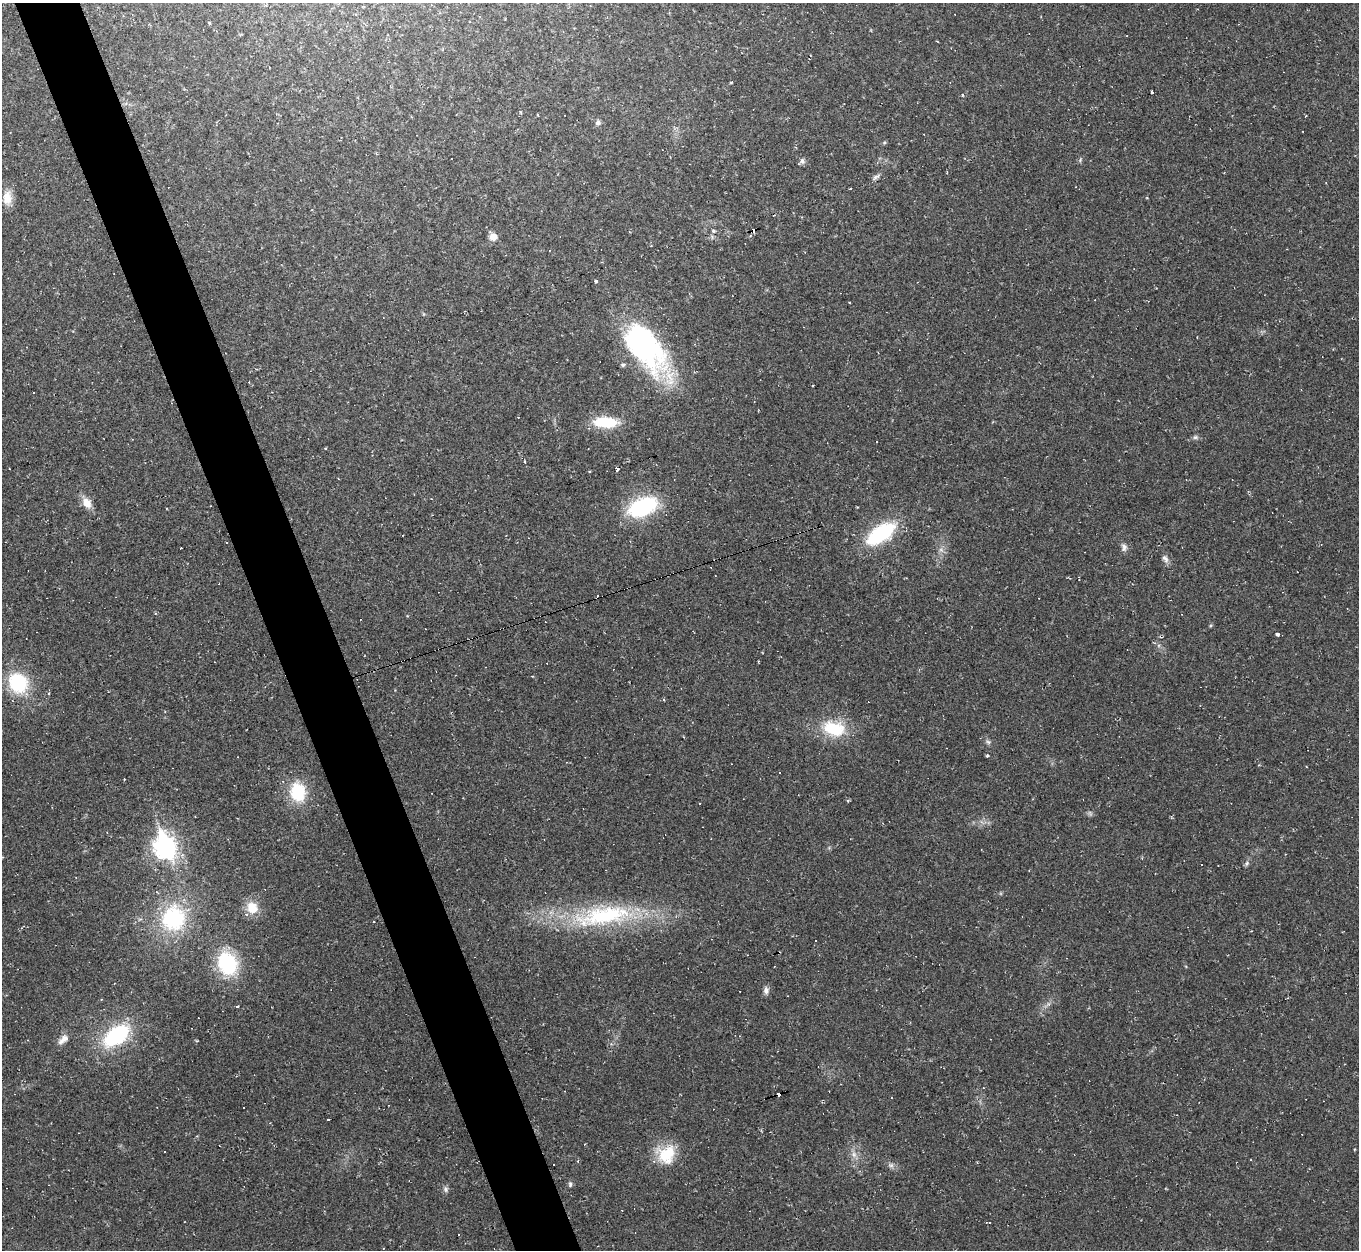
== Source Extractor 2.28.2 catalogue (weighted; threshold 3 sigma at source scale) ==
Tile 11 of 4 x 4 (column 3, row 3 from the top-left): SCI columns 2713-4069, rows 1395-2642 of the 5425 x 5410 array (HDU 1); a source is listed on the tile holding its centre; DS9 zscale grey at full resolution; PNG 1361 x 1252 px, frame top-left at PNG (2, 3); no overlay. Shown black and unused: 5% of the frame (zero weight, under 2 of 3 exposures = <1% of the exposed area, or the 3 px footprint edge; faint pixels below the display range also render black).
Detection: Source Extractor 2.28.2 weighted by HDU 2 'WHT'; one run over the whole footprint, this tile lists its part. Background 0.0453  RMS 0.0067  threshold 0.03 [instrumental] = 3 sigma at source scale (4.5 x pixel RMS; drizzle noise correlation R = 1.50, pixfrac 1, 0.05/0.05 arcsec/px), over >= 5 px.
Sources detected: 80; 1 inside a brighter object's white glare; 28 cosmic-ray / hot-pixel residue — not listed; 2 inside a brighter listed object's ellipse — not listed separately; the other 49 listed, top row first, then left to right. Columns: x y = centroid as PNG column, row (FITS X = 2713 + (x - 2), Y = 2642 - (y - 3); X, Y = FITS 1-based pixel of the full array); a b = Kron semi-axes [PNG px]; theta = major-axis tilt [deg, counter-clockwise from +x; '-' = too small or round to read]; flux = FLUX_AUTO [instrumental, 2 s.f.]
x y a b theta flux
1152 93 3 3 - 5.1
598 123 8 7 - 2
884 143 6 3 19 0.8
802 161 8 6 -78 1.8
876 177 11 5 31 1.9
7 198 19 11 90 7.7
713 231 6 4 -1 0.87
493 237 7 7 - 6.1
596 281 3 3 - 2.2
645 343 72 28 -55 120
623 365 6 5 - 1.4
605 422 23 10 -2 26
1195 437 7 5 21 1.5
617 470 5 3 - 1.7
87 503 14 10 -58 6.8
643 507 31 17 23 56
881 533 34 15 34 52
1124 547 11 7 -85 2.7
181 548 3 2 - 1.6
941 550 7 4 -19 1.5
1165 559 11 7 -49 2.6
1277 634 4 3 - 6.5
18 683 20 17 -56 41
834 729 31 19 -12 28
988 742 7 4 -44 1.4
987 756 4 3 - 0.73
298 792 18 14 -82 32
699 803 3 3 - 1.5
165 847 10 8 -70 410
1247 863 7 5 72 1.4
252 908 15 13 -55 11
604 916 86 25 10 85
173 918 29 28 - 59
373 922 3 2 - 0.59
227 963 23 18 -63 49
766 990 9 6 -90 2.8
102 999 3 2 - 0.7
237 1006 3 3 - 2.6
116 1035 25 14 36 62
65 1038 13 9 25 4.6
779 1095 5 3 - 31
666 1154 25 23 47 21
854 1154 9 6 -70 3
578 1161 4 4 - 0.72
891 1166 7 4 19 1.5
570 1184 8 5 -82 1.3
446 1189 8 6 -73 1.7
458 1234 3 2 - 0.77
383 1248 2 2 - 0.49
Overlapping masked pixels (flux is a lower limit): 1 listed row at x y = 779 1095